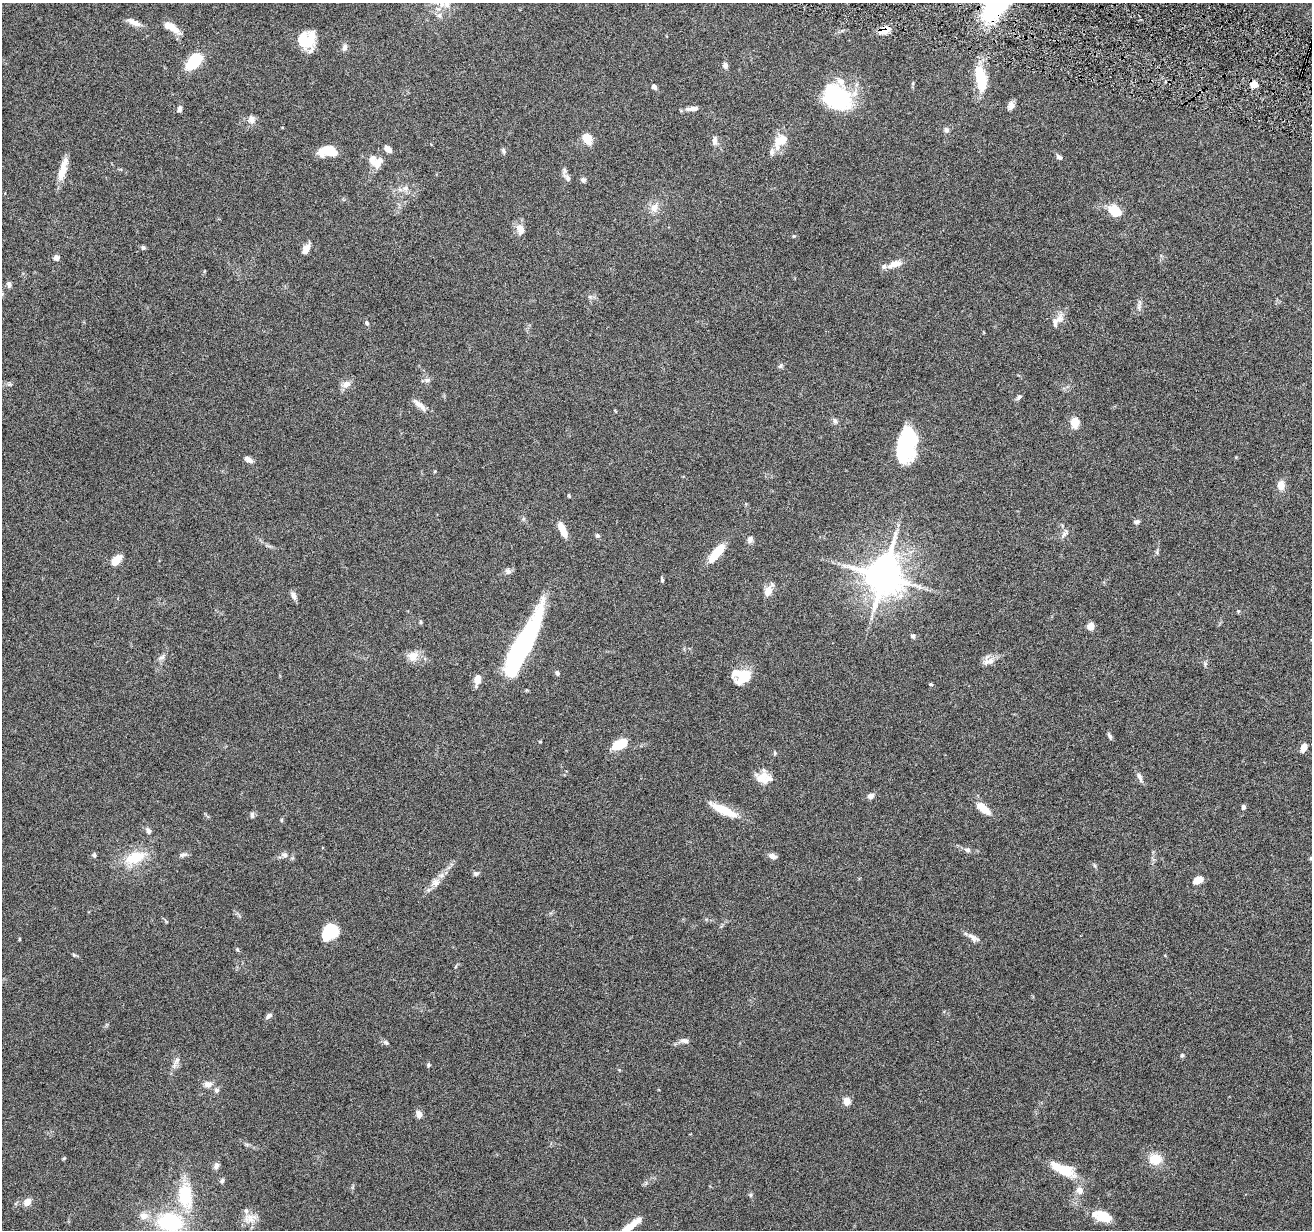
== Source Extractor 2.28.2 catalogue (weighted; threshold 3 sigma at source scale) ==
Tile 10 of 4 x 4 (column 2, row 3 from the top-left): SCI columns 1313-2622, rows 1484-2711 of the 5242 x 5295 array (HDU 1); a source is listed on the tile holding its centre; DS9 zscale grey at full resolution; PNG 1314 x 1232 px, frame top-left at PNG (2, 3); no overlay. Shown black and unused: <1% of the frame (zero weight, under 4 of 8 exposures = <1% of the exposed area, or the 3 px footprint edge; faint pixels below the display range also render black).
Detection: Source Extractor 2.28.2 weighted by HDU 2 'WHT'; one run over the whole footprint, this tile lists its part. Background 0.0772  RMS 0.0044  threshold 0.0181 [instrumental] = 3 sigma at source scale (4.09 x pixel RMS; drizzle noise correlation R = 1.36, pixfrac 0.8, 0.05/0.05 arcsec/px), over >= 5 px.
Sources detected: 139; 4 inside a brighter object's white glare — not listed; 9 inside a brighter listed object's ellipse — not listed separately; the other 126 listed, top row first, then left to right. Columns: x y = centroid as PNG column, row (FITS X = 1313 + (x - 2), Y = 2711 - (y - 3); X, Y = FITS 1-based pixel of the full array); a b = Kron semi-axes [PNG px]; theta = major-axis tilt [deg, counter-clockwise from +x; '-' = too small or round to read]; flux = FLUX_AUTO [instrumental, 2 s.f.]
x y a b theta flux
441 4 9 8 - 2.8
134 22 18 7 -22 2.8
172 27 18 9 -40 4.8
884 30 12 7 18 5.1
306 40 15 14 - 16
344 48 9 6 72 1.5
194 61 16 9 53 20
725 65 7 6 - 1.4
981 79 28 10 -79 15
913 83 6 3 72 0.46
1254 84 7 7 - 2.9
654 87 6 4 -52 1.3
836 97 32 23 -36 34
1011 106 10 7 73 2
693 108 14 5 4 2.3
179 109 7 5 75 1.2
251 119 12 9 -68 2.2
946 130 7 6 - 1.1
587 139 10 8 -58 6.3
715 141 12 6 85 1.6
780 141 23 14 42 6.3
328 151 18 10 0 8.9
503 151 8 5 -79 0.82
1059 157 8 5 -35 1.1
378 163 18 10 58 3.7
62 171 27 9 74 5.6
567 177 13 7 -50 1.7
583 180 7 6 - 0.93
405 188 8 6 21 1.4
654 207 12 9 69 3.2
1115 211 11 8 -41 11
520 229 16 10 -71 3
143 248 5 5 - 0.84
306 249 12 7 60 3.4
56 258 7 6 - 1.3
894 264 16 7 18 4.3
9 284 7 6 - 1.3
1139 306 10 5 -83 1.3
1057 320 22 9 47 3.6
366 323 6 4 -43 0.66
780 366 8 5 49 0.78
427 380 10 6 -8 1.2
346 384 12 8 18 2.5
1019 397 9 5 54 0.94
419 405 21 7 -38 2.8
835 421 8 5 -73 0.98
1075 423 13 10 88 4
906 445 28 14 -65 17
248 459 11 5 -34 1.9
1281 485 8 6 -86 4.6
1137 522 7 5 17 0.89
562 529 16 6 -64 6.1
1064 534 9 5 46 1.2
597 536 6 5 - 0.78
750 540 9 7 75 1.5
716 553 22 8 50 10
116 560 10 6 48 6.8
508 571 8 7 - 1.3
883 576 14 12 79 790
662 580 6 4 -77 0.64
768 591 13 9 68 3.4
293 596 10 7 -68 1.7
1238 611 5 4 - 0.49
420 622 6 4 -89 0.49
1090 626 7 6 - 2.9
913 636 7 6 - 0.79
526 640 72 16 64 66
413 656 15 12 24 4.1
162 657 9 6 19 1.2
990 661 15 10 -66 2.8
1205 663 7 5 -70 0.79
557 673 6 5 - 0.92
743 677 19 11 44 9.6
477 680 9 6 77 5.5
931 684 6 4 -21 0.48
1109 736 9 4 -63 0.81
540 742 5 3 - 0.31
619 745 17 10 29 8
1304 747 9 5 69 3.3
1140 777 15 6 -68 1.6
762 778 17 14 75 5.1
871 796 8 7 - 1.6
1243 807 5 4 - 1.1
983 808 16 7 -37 6.8
724 810 37 9 -25 9.2
252 815 8 5 -89 0.86
281 820 6 4 89 0.45
148 831 9 6 -59 1.3
967 850 8 6 -6 1.2
94 855 5 5 - 0.63
183 855 11 5 13 1.2
284 855 9 7 -7 1.6
773 856 8 6 -23 2
135 857 31 15 20 12
1311 858 5 5 - 0.52
1094 865 7 3 -71 0.59
476 873 7 6 - 0.91
1198 880 9 6 26 5.5
435 882 12 11 - 2.8
330 933 16 12 40 15
973 938 17 7 -33 2
74 955 6 4 -45 0.5
269 1016 8 5 40 1.2
684 1041 13 6 -3 1.7
386 1042 8 5 -47 0.81
1182 1055 6 5 - 0.59
176 1062 20 5 63 2
428 1065 5 4 - 0.57
208 1084 12 8 1 2.3
216 1090 7 7 - 1
847 1101 5 5 - 8.4
419 1114 8 6 -67 2.3
64 1158 5 3 - 0.4
1155 1159 12 10 1 7.7
216 1166 9 7 66 1.4
1064 1170 23 11 -20 11
222 1181 7 5 81 0.87
1080 1190 9 8 - 2.6
751 1195 6 4 -90 0.57
185 1196 31 17 -83 19
27 1202 10 8 43 2.7
144 1216 10 10 - 2.9
1102 1216 17 9 -20 11
250 1218 19 11 18 4.2
170 1222 27 20 -8 31
630 1227 27 7 41 7.4
Overlapping masked pixels (flux is a lower limit): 2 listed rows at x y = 884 30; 1254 84
Isophote crosses this tile's border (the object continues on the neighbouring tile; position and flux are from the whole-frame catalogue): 3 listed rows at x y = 1311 858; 170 1222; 630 1227
Unlisted compact peaks at least as high as the median listed source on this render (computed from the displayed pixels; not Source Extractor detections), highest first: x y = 794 236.